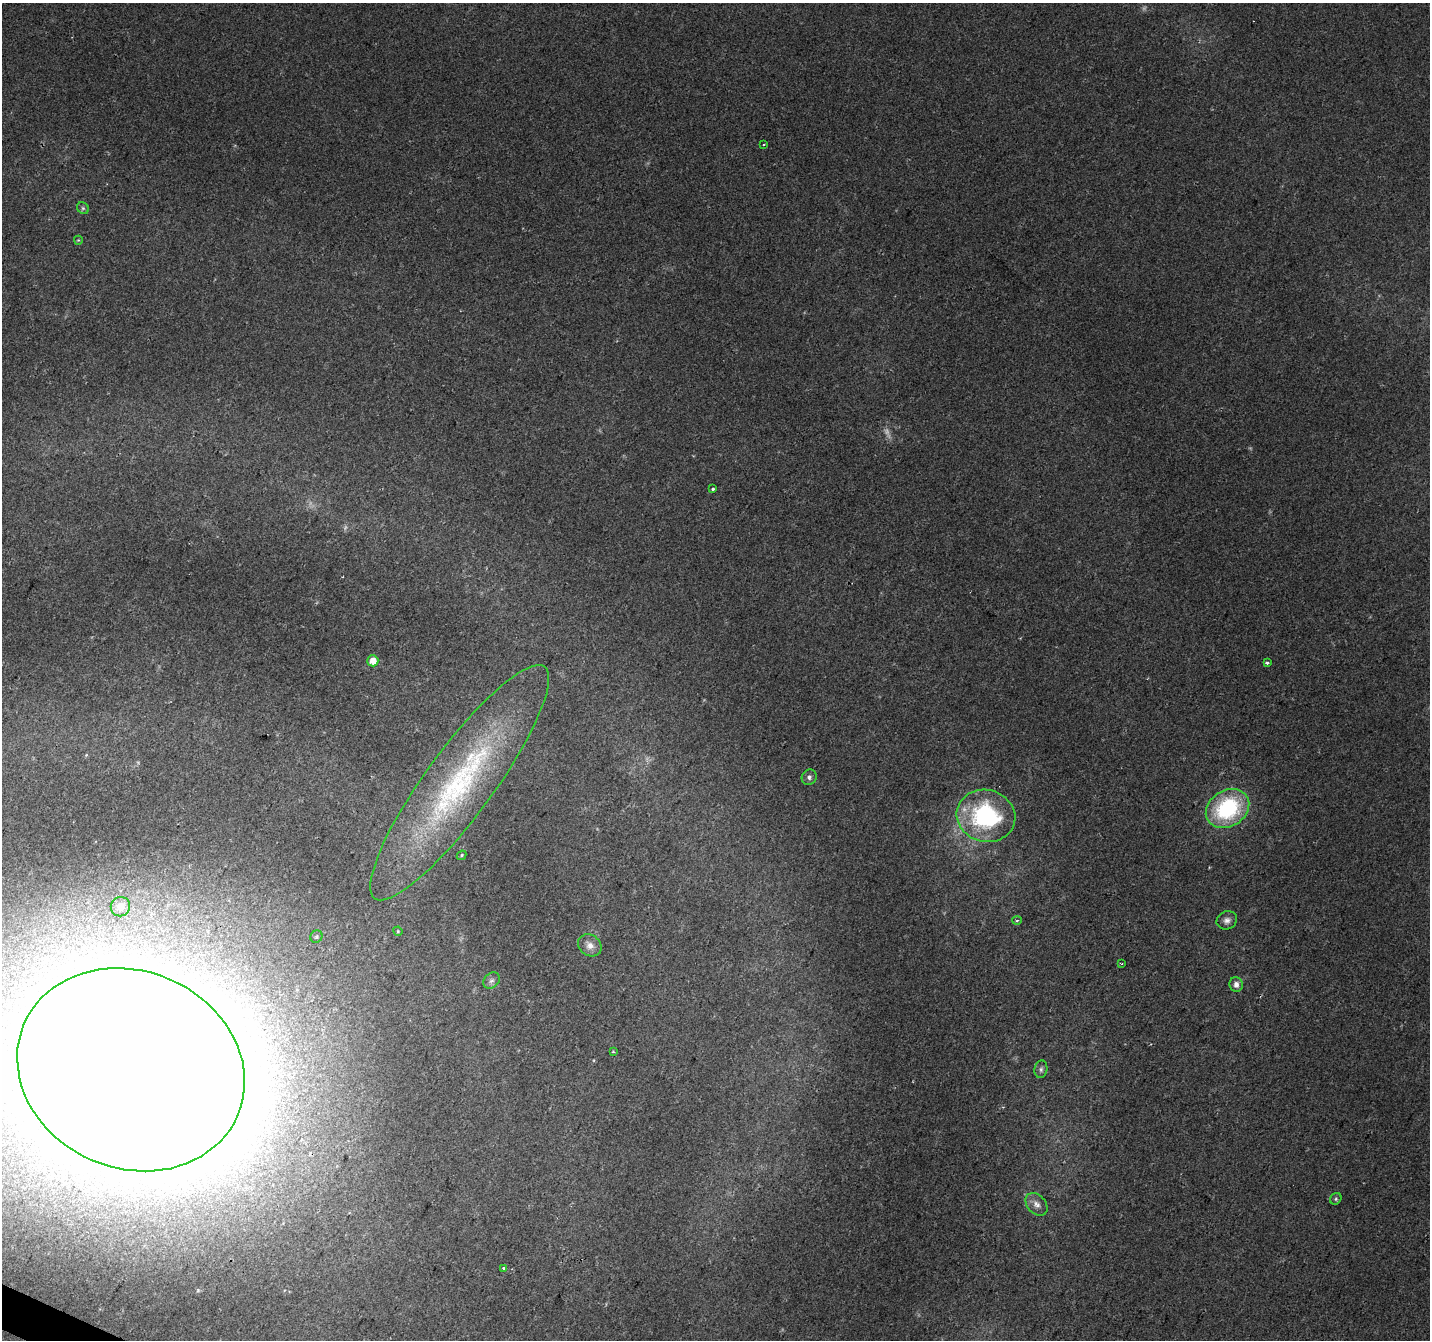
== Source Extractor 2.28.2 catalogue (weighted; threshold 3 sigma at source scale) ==
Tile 7 of 4 x 4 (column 3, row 2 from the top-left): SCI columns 2855-4282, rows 2879-4216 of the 5715 x 5822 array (HDU 1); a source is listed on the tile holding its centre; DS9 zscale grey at full resolution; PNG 1432 x 1342 px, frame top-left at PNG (2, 3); each listed source drawn as its Kron ellipse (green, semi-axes under 4 px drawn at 4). Shown black and unused: <1% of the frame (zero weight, under 2 of 3 exposures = <1% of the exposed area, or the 3 px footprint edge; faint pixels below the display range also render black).
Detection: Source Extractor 2.28.2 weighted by HDU 2 'WHT'; one run over the whole footprint, this tile lists its part. Background 0.0438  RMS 0.0065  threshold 0.0293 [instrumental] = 3 sigma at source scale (4.5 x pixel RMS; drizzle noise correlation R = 1.50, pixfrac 1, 0.0396/0.0396 arcsec/px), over >= 5 px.
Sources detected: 29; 3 too faint to see at this stretch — neither listed nor drawn; the other 26 listed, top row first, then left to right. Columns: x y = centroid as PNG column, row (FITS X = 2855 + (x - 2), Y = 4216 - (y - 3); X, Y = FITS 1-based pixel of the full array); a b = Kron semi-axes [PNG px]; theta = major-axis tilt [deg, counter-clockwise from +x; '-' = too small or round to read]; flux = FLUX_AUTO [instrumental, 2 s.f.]
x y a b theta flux
764 144 3 2 - 1.1
83 208 6 5 - 1.1
78 240 4 4 - 0.63
713 489 3 3 - 1.4
373 661 5 5 - 7.5
1267 663 3 3 - 1.1
809 777 8 7 - 2.2
460 783 144 34 54 160
1227 809 23 18 33 66
986 816 29 26 -14 82
462 855 5 4 - 0.93
120 907 10 9 - 4.5
1227 920 10 9 - 3.3
1017 921 5 3 - 0.74
398 931 5 4 - 0.71
316 937 6 5 - 1.2
590 945 12 10 -34 5.1
1121 963 4 2 - 0.64
491 981 9 7 42 2.4
1236 984 7 6 - 3.7
613 1052 4 2 - 0.52
1041 1069 9 6 82 1.9
131 1070 116 98 -23 8100
1336 1199 6 5 - 1
1036 1204 13 9 -48 4.3
504 1268 3 3 - 1.9
Overlapping masked pixels (flux is a lower limit): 1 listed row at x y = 131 1070
Isophote crosses this tile's border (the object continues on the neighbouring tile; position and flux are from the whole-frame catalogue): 1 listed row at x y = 131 1070